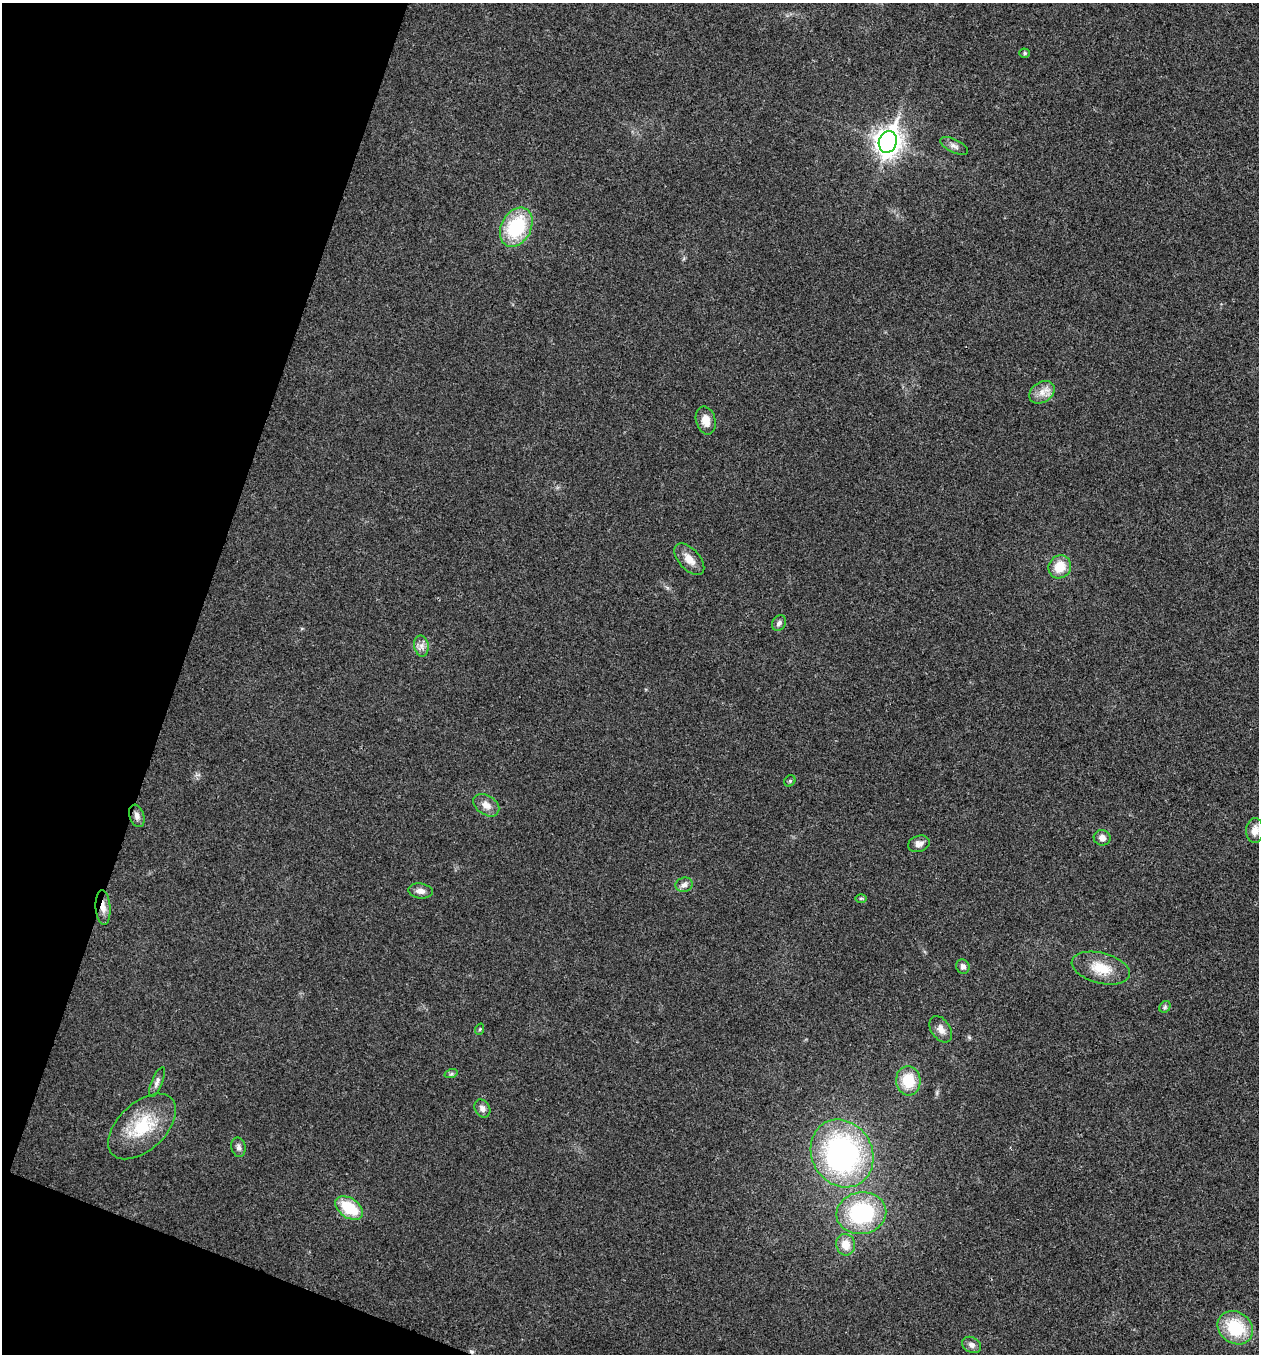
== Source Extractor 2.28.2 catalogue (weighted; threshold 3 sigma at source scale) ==
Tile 9 of 4 x 4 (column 1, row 3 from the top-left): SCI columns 136-1392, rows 1358-2709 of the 5430 x 5416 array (HDU 1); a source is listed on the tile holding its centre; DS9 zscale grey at full resolution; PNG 1261 x 1356 px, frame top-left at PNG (2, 3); each listed source drawn as its Kron ellipse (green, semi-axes under 4 px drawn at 4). Shown black and unused: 17% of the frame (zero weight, under 3 of 4 exposures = <1% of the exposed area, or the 3 px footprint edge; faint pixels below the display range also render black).
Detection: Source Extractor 2.28.2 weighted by HDU 2 'WHT'; one run over the whole footprint, this tile lists its part. Background 0.0236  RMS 0.0054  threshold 0.0242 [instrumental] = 3 sigma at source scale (4.5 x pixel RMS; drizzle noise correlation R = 1.50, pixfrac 1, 0.05/0.05 arcsec/px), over >= 5 px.
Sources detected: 39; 1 inside a brighter object's white glare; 1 cosmic-ray / hot-pixel residue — neither listed nor drawn; the other 37 listed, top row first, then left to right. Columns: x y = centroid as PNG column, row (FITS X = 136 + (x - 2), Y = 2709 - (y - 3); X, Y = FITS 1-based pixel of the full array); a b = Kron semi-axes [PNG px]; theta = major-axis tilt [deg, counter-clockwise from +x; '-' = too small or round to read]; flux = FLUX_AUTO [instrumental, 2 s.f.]
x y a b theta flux
1025 53 5 4 - 0.92
888 142 11 9 70 530
954 146 15 6 -25 2.5
516 227 21 15 62 36
1042 392 14 10 36 5
706 420 14 9 -76 6.3
689 559 19 10 -47 5.9
1060 567 12 11 - 11
779 623 8 6 56 1.9
421 646 10 7 -79 2.8
790 781 6 5 - 0.73
486 805 14 9 -34 4.6
137 816 11 7 -71 2.7
1255 830 12 8 88 4.7
1102 838 8 8 - 3.2
919 844 11 8 18 2.9
684 885 9 7 15 2.3
420 891 12 7 -7 3.1
861 898 6 4 1 0.68
103 908 17 7 -86 4.5
963 967 7 6 - 2.1
1101 968 30 15 -15 13
1165 1007 6 5 - 0.97
480 1029 6 3 71 0.65
941 1029 15 9 -56 4.2
451 1074 7 4 18 0.87
908 1081 15 12 -85 16
157 1082 16 5 68 2.3
482 1108 9 7 -58 2.7
142 1126 41 23 43 28
238 1147 10 7 -79 1.9
842 1153 35 30 -61 120
349 1208 15 9 -34 20
861 1213 25 21 8 51
846 1245 11 9 -76 6.8
1235 1328 19 15 -36 26
971 1345 10 7 -29 2.4
Overlapping masked pixels (flux is a lower limit): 1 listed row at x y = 103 908